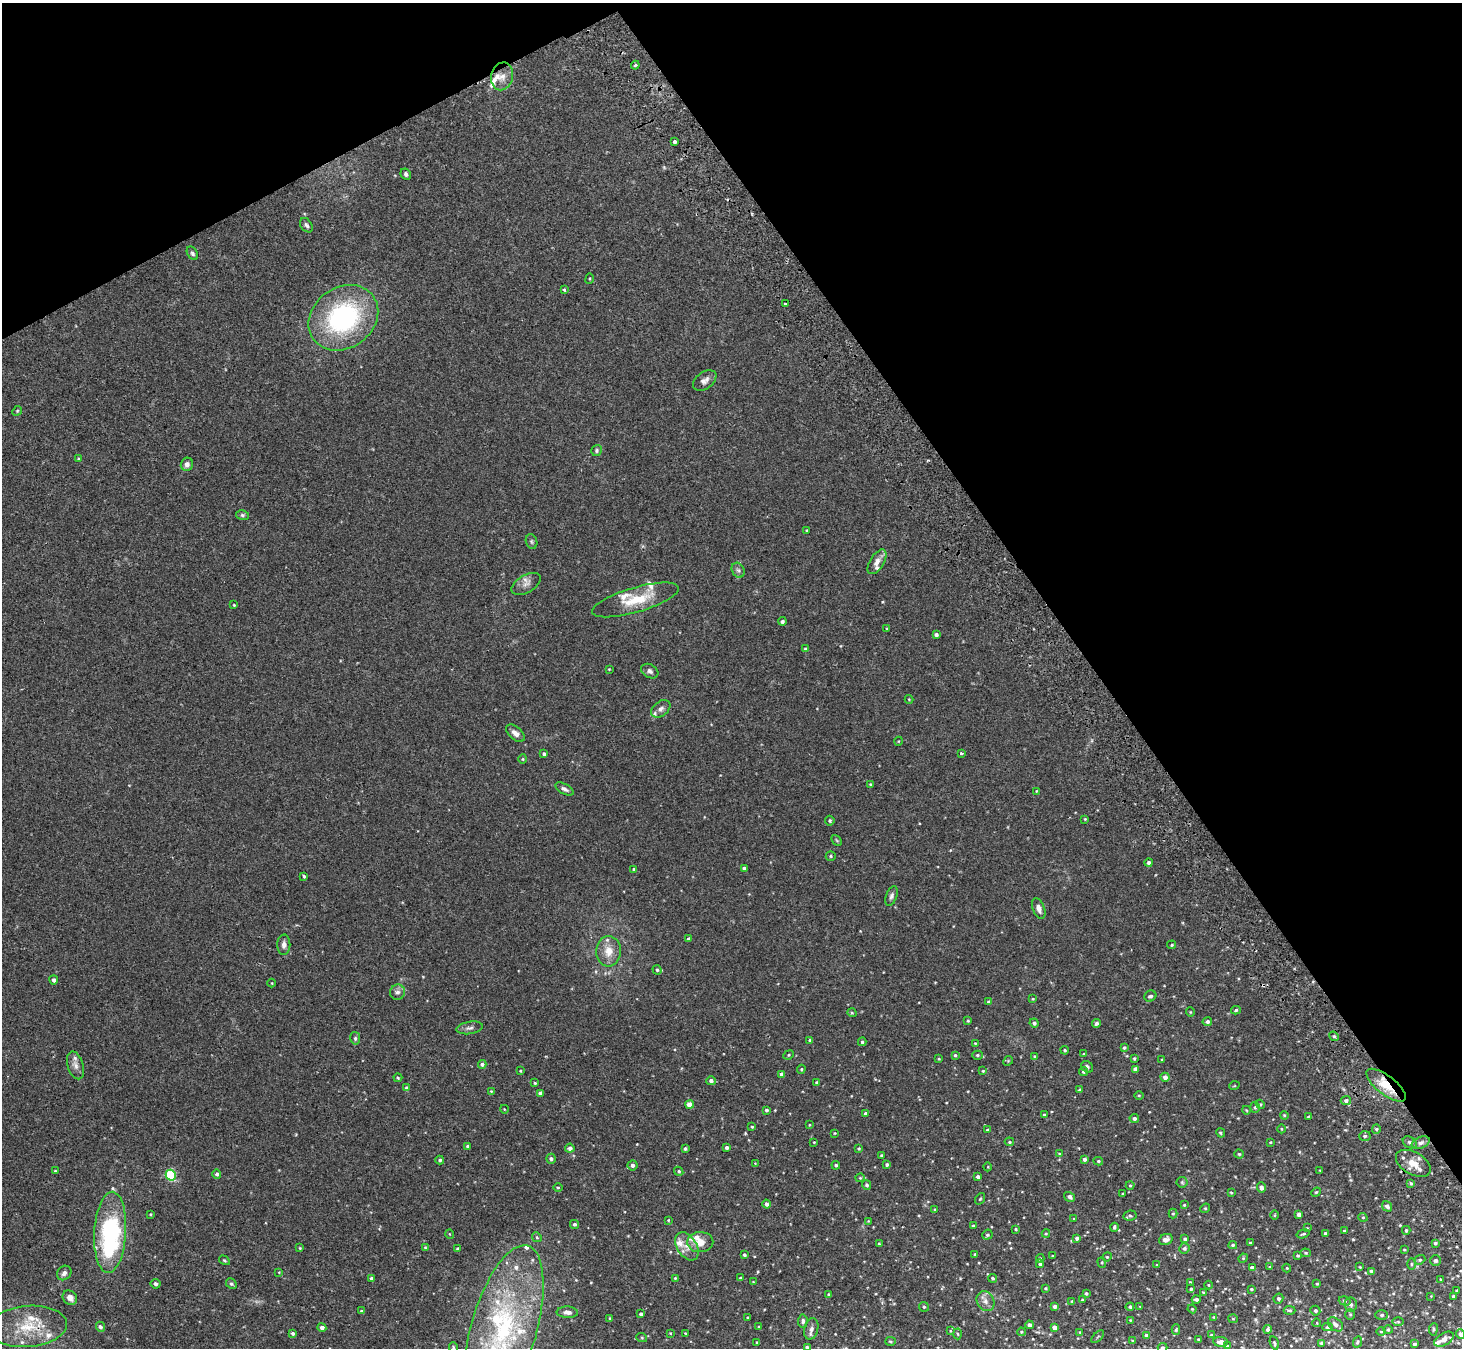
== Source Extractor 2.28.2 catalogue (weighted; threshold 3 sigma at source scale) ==
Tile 3 of 4 x 4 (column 3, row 1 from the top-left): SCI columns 2977-4436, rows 4230-5575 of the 5948 x 5908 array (HDU 1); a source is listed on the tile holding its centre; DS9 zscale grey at full resolution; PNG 1464 x 1350 px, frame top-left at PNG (2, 3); each listed source drawn as its Kron ellipse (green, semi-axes under 4 px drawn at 4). Shown black and unused: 31% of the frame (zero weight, under 2 of 3 exposures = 3% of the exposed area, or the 3 px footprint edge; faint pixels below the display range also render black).
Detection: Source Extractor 2.28.2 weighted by HDU 2 'WHT'; one run over the whole footprint, this tile lists its part. Background 0.0546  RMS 0.0051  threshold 0.023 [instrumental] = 3 sigma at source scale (4.5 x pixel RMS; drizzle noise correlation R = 1.50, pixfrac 1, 0.05/0.05 arcsec/px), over >= 5 px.
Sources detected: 342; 2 cosmic-ray / hot-pixel residue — neither listed nor drawn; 21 inside a brighter listed object's ellipse — not listed separately; the other 319 listed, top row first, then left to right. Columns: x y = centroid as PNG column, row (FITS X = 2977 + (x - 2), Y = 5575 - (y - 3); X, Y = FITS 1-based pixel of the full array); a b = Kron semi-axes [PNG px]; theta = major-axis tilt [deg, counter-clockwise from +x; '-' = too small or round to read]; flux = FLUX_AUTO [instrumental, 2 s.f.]
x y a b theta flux
635 65 4 3 - 0.71
502 76 14 11 76 4.2
675 142 3 3 - 3
406 174 6 5 - 1.1
306 225 8 5 -54 1.2
192 253 7 5 -58 1
590 279 5 3 - 0.43
564 290 4 3 - 1.2
785 304 3 3 - 1.1
343 318 37 30 36 74
705 381 13 8 37 2.5
17 411 5 4 - 0.55
597 450 5 5 - 0.84
79 459 4 3 - 0.47
187 464 7 6 - 1.8
242 515 6 5 - 0.83
807 530 3 3 - 0.42
531 542 7 5 -72 0.94
877 562 14 7 58 3
738 570 8 6 -60 1.2
526 584 16 8 31 3.1
635 600 45 12 16 15
234 605 3 3 - 0.44
782 621 4 4 - 1.1
887 629 3 2 - 0.43
936 635 4 3 - 1.1
805 649 4 3 - 0.91
609 669 3 3 - 0.35
650 671 9 6 -29 1.6
909 699 4 4 - 0.39
661 709 11 7 35 2
515 733 11 6 -40 2.5
899 741 4 3 - 0.36
961 753 3 3 - 1
544 754 4 3 - 0.93
523 759 4 4 - 0.5
871 784 3 3 - 0.51
565 789 10 5 -28 1.5
1036 791 4 3 - 0.34
1085 819 4 4 - 0.39
830 821 5 4 - 0.88
837 840 6 4 -46 0.57
831 856 5 4 - 0.6
1149 863 4 4 - 1.1
744 868 3 3 - 0.87
633 869 3 3 - 0.41
304 876 3 3 - 0.71
891 896 10 5 70 1.5
1039 908 11 6 -70 2.6
688 939 3 3 - 0.85
284 945 10 6 88 2
1172 945 4 3 - 0.54
609 951 15 12 88 6.4
657 970 5 4 - 0.76
54 980 4 4 - 1.3
272 983 4 3 - 0.36
398 992 7 7 - 1.6
1150 996 6 5 - 1.2
1033 999 4 3 - 0.47
989 1002 4 4 - 1.3
1236 1010 5 4 - 0.67
1190 1012 4 4 - 0.49
852 1013 5 3 - 0.53
968 1021 4 3 - 0.47
1207 1022 4 4 - 1.1
1034 1023 5 4 - 1.3
1096 1024 5 3 - 1.2
469 1028 13 6 9 1.8
1334 1036 5 4 - 0.77
355 1038 6 5 - 0.89
810 1040 3 3 - 0.92
862 1042 4 3 - 0.75
975 1043 4 3 - 0.39
1124 1048 4 3 - 0.69
1065 1050 4 3 - 0.57
1084 1054 4 4 - 0.52
789 1055 5 4 - 0.62
955 1055 4 4 - 0.63
977 1055 5 4 - 0.85
1035 1056 4 3 - 0.49
1134 1058 4 3 - 0.6
939 1059 3 3 - 0.4
1162 1059 3 2 - 0.37
1008 1061 5 4 - 0.53
482 1064 4 4 - 1.5
75 1065 14 8 -73 2.9
1087 1067 6 5 - 1.1
801 1069 4 3 - 0.55
1135 1069 4 4 - 1.4
520 1071 3 2 - 0.38
983 1071 4 3 - 0.46
1083 1072 4 4 - 0.79
782 1074 4 4 - 1.8
1165 1077 4 4 - 1.9
398 1078 4 3 - 0.55
711 1081 4 4 - 1.4
817 1082 4 4 - 0.64
535 1083 3 3 - 0.53
1386 1085 24 9 -38 12
1234 1086 5 3 - 0.36
407 1088 4 3 - 1.4
1079 1090 3 3 - 0.89
491 1091 4 3 - 0.42
540 1093 4 4 - 1.8
1139 1095 4 3 - 0.41
1346 1100 5 4 - 1.4
1260 1104 5 3 - 0.46
690 1105 4 4 - 5.9
1255 1107 5 5 - 0.84
504 1109 4 3 - 0.32
766 1110 3 3 - 0.88
1246 1110 4 3 - 0.39
865 1113 3 3 - 0.82
1044 1115 3 3 - 0.56
1284 1115 4 3 - 0.43
1308 1116 4 2 - 0.33
1134 1118 4 4 - 1.4
809 1125 4 3 - 0.33
752 1127 3 3 - 0.46
1281 1129 4 3 - 0.4
1376 1129 5 4 - 0.67
988 1130 4 3 - 0.99
835 1133 4 4 - 0.39
1221 1133 5 3 - 0.75
1365 1136 6 5 - 0.93
814 1142 3 2 - 0.31
1009 1142 5 4 - 0.65
1270 1142 3 3 - 0.41
1410 1143 7 5 -33 1.4
1421 1143 9 5 24 1.6
468 1146 3 3 - 1
570 1148 5 4 - 1.9
685 1148 3 3 - 0.86
727 1148 3 3 - 1.1
859 1149 4 4 - 0.63
1059 1154 4 4 - 0.46
1239 1154 4 4 - 0.58
882 1156 4 3 - 1.1
551 1159 5 5 - 1.3
1084 1159 3 3 - 1.3
440 1160 4 4 - 0.9
1098 1161 5 4 - 0.6
755 1163 4 3 - 0.34
1413 1163 19 11 -30 6.5
632 1165 5 5 - 1.4
836 1165 4 4 - 0.89
887 1165 4 4 - 0.89
988 1167 4 3 - 0.37
1320 1170 4 2 - 0.33
55 1171 3 3 - 0.51
679 1171 5 4 - 0.67
217 1174 5 4 - 1.1
171 1175 5 5 - 40
978 1177 4 3 - 1.3
860 1178 4 4 - 0.5
1182 1182 5 5 - 0.71
1411 1183 4 3 - 0.69
867 1185 5 4 - 0.9
1130 1185 4 4 - 0.51
558 1187 5 3 - 0.53
1261 1187 5 4 - 1.5
1316 1192 5 4 - 0.56
1231 1193 3 3 - 0.42
1123 1194 3 3 - 0.55
1069 1197 5 4 - 1.6
980 1199 6 3 54 0.49
767 1204 4 4 - 1.4
1184 1205 3 3 - 0.46
1387 1206 5 5 - 1.7
1205 1208 5 4 - 0.59
935 1209 4 2 - 0.39
1173 1213 5 4 - 0.56
150 1214 3 3 - 0.41
1299 1214 4 4 - 1.8
1130 1215 7 5 9 0.84
1275 1215 5 3 - 0.39
1363 1217 5 4 - 0.59
1074 1218 4 3 - 0.32
668 1220 4 3 - 0.39
868 1221 4 4 - 0.4
574 1224 4 4 - 0.92
973 1226 3 3 - 0.57
1114 1227 4 3 - 0.91
1307 1228 3 3 - 0.31
1016 1229 4 3 - 0.52
1406 1230 4 3 - 0.61
1344 1231 3 3 - 0.52
110 1232 41 16 87 70
1325 1233 4 3 - 0.56
450 1234 4 3 - 0.34
1046 1234 4 4 - 0.56
1303 1234 7 4 16 0.75
987 1235 5 4 - 0.79
537 1237 5 4 - 0.61
1077 1238 4 4 - 1.3
1166 1239 7 5 23 2.1
1185 1239 4 4 - 1
700 1242 13 10 2 5.7
1250 1243 3 3 - 0.69
1435 1243 4 4 - 0.82
879 1244 4 3 - 0.52
1233 1245 4 4 - 0.74
687 1246 15 9 -58 4.6
425 1247 4 3 - 0.48
300 1248 3 3 - 0.44
1185 1248 5 5 - 0.93
458 1249 4 3 - 0.66
1404 1249 3 2 - 0.43
1306 1253 5 4 - 0.59
975 1254 3 3 - 0.8
744 1255 3 3 - 0.73
1298 1255 4 3 - 0.76
1052 1256 3 2 - 0.37
1107 1257 5 4 - 0.5
1040 1258 4 4 - 0.56
1243 1258 5 4 - 0.5
224 1260 6 3 -31 0.55
1420 1260 6 4 20 0.66
1436 1260 5 5 - 1.2
1102 1262 5 4 - 0.63
1040 1264 4 4 - 1
1411 1264 5 3 - 0.49
1157 1265 3 3 - 0.44
1270 1267 4 4 - 0.51
1360 1267 4 3 - 0.34
1252 1268 4 4 - 2
1287 1268 4 4 - 0.43
1371 1271 4 3 - 1.3
279 1272 3 2 - 0.29
64 1273 8 6 47 2
675 1278 3 3 - 0.47
741 1278 3 3 - 1
992 1278 4 3 - 0.69
371 1279 4 3 - 1.3
1440 1279 3 2 - 0.37
753 1282 3 3 - 0.35
1190 1282 3 2 - 0.35
156 1284 5 4 - 1.5
231 1284 6 5 - 0.9
1317 1284 3 3 - 0.56
1209 1285 4 3 - 0.39
1045 1288 3 3 - 0.52
1191 1289 4 4 - 0.74
1251 1289 3 3 - 0.61
1457 1290 3 2 - 0.39
1203 1292 4 3 - 0.38
1086 1293 3 3 - 0.69
829 1295 3 3 - 0.88
1431 1296 3 3 - 0.32
1454 1296 3 3 - 0.79
70 1298 8 6 -42 2.9
1278 1298 5 4 - 0.97
1196 1299 4 4 - 1.1
1082 1300 4 4 - 0.51
985 1301 10 8 -59 3
1072 1301 3 2 - 0.38
1345 1301 6 4 -18 0.78
1351 1304 7 6 - 1.5
924 1307 5 5 - 0.74
1055 1307 4 4 - 1.6
1130 1307 4 4 - 0.93
1140 1307 4 2 - 0.31
1192 1309 4 4 - 0.45
1290 1310 6 4 -1 0.72
361 1311 4 4 - 0.49
1315 1311 5 4 - 0.96
567 1312 10 5 -2 1.9
641 1314 4 3 - 1.1
1350 1314 5 5 - 0.7
1382 1315 6 5 - 1
748 1317 3 2 - 0.36
1214 1317 4 4 - 0.44
610 1318 3 3 - 0.47
1233 1319 5 4 - 0.5
1130 1320 3 2 - 0.33
803 1321 6 4 85 1.3
1398 1322 6 4 -1 0.59
1317 1323 4 3 - 0.3
1335 1324 8 6 -40 2.2
1029 1325 4 4 - 1.9
28 1326 39 20 4 20
100 1327 5 4 - 1.1
759 1327 3 3 - 0.43
1328 1327 5 4 - 0.86
322 1328 4 4 - 1.6
1054 1328 4 4 - 2.6
504 1329 87 33 74 82
811 1329 11 7 77 2.1
1267 1329 4 4 - 1.3
1433 1329 6 3 82 0.55
1176 1330 5 4 - 0.59
1388 1330 4 4 - 0.52
950 1331 4 3 - 0.46
1021 1332 4 3 - 0.63
1080 1332 4 4 - 0.54
1381 1332 4 3 - 0.49
292 1333 4 4 - 0.91
670 1333 3 2 - 0.35
685 1333 4 3 - 0.37
958 1334 5 3 - 0.54
1460 1334 5 4 - 1.6
1146 1335 4 3 - 1.5
1212 1335 3 3 - 0.79
1098 1337 8 3 45 0.53
642 1338 5 3 - 0.48
1198 1339 3 2 - 0.47
1444 1339 11 6 30 2.9
890 1341 5 4 - 0.69
1132 1341 4 3 - 0.54
756 1342 3 2 - 0.36
1220 1342 7 5 -7 2.7
1357 1342 6 4 65 0.74
1274 1343 7 4 -76 0.7
1322 1343 4 3 - 0.94
1414 1344 4 3 - 1.1
1227 1346 4 4 - 0.56
807 1347 4 4 - 1.3
453 1348 5 4 - 0.88
1163 1348 5 4 - 0.98
Overlapping masked pixels (flux is a lower limit): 3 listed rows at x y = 1386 1085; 1413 1163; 28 1326
Isophote crosses this tile's border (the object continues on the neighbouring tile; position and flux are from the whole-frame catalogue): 6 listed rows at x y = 504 1329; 1460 1334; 1414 1344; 807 1347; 453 1348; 1163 1348